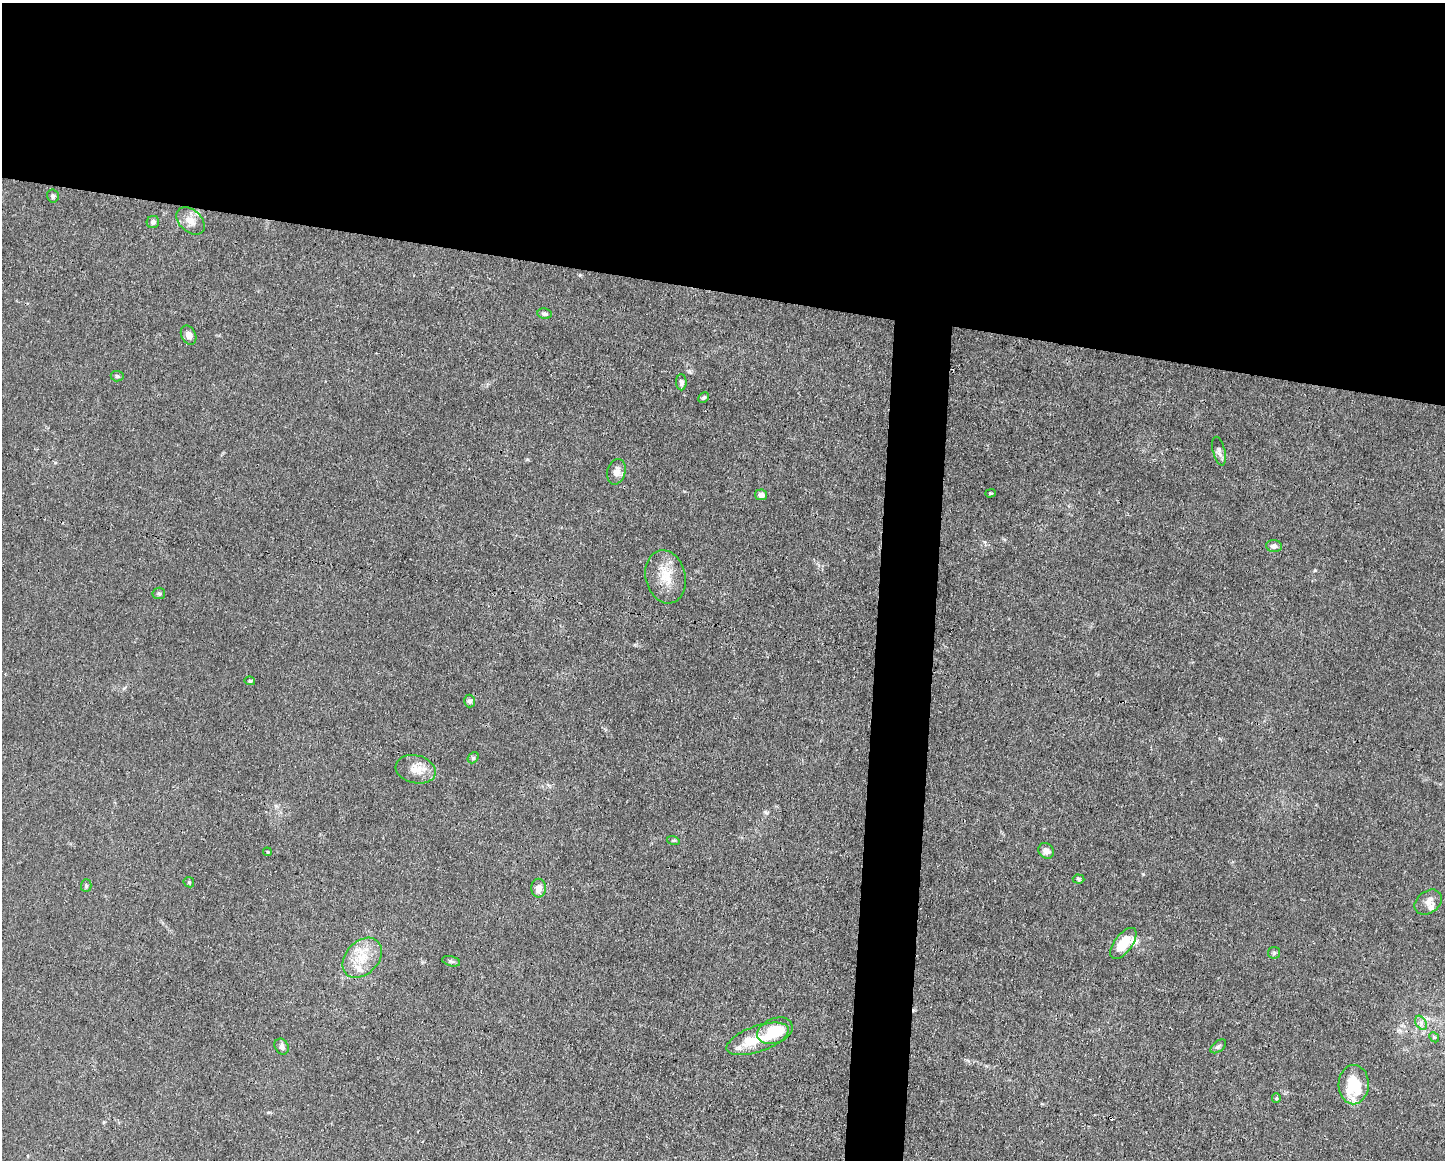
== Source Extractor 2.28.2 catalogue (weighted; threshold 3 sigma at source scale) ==
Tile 2 of 3 x 4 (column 2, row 1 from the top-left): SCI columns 1554-2996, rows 3477-4634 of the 4661 x 4634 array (HDU 1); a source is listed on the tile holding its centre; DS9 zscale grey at full resolution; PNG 1447 x 1162 px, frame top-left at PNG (2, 3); each listed source drawn as its Kron ellipse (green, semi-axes under 4 px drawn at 4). Shown black and unused: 28% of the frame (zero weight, under 3 of 4 exposures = <1% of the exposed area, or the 3 px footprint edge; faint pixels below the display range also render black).
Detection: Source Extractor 2.28.2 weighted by HDU 2 'WHT'; one run over the whole footprint, this tile lists its part. Background 0.0161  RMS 0.0025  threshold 0.0115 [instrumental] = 3 sigma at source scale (4.5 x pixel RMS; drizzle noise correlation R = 1.50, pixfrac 1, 0.05/0.05 arcsec/px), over >= 5 px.
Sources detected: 45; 1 inside a brighter object's white glare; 1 cosmic-ray / hot-pixel residue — neither listed nor drawn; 4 inside a brighter listed object's ellipse — not listed separately; the other 39 listed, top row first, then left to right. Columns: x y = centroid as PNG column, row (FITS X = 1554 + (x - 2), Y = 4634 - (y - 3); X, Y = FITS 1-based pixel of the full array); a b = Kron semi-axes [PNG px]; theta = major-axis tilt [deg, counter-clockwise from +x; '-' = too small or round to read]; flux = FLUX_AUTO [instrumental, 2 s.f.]
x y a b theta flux
53 196 6 6 - 0.53
190 221 16 11 -41 2.6
153 222 6 6 - 0.71
544 314 7 5 -8 0.8
189 335 10 7 -64 1.3
117 376 6 5 - 0.42
681 382 8 5 -89 0.78
704 397 6 4 45 0.44
1219 451 15 6 -75 0.98
616 472 13 9 76 1.8
990 493 5 4 - 0.25
761 495 6 5 - 1.2
1274 546 8 6 -5 0.99
665 577 27 20 -77 6.1
159 593 6 6 - 0.56
250 681 5 4 - 0.39
470 701 6 5 - 0.64
473 758 6 4 47 0.39
416 769 20 14 -14 3.6
673 840 6 4 -17 0.31
1046 851 8 7 - 1.4
267 852 4 3 - 0.25
1078 879 6 4 -4 0.42
189 882 6 4 -46 0.31
86 886 6 5 - 0.41
538 888 9 7 90 2.2
1428 902 15 11 36 1.8
1123 943 18 9 53 5.5
1274 953 6 5 - 0.48
362 958 23 16 46 6.2
451 961 9 5 -13 0.53
1421 1023 8 5 -59 0.77
775 1031 18 12 22 9
1434 1037 5 4 - 0.37
758 1039 32 13 19 6.3
282 1046 8 6 -57 0.91
1218 1046 9 5 38 0.54
1354 1085 20 15 87 11
1276 1098 5 4 - 0.27
Unlisted compact peaks at least as high as the median listed source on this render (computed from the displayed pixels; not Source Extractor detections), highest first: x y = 1143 874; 1315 570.